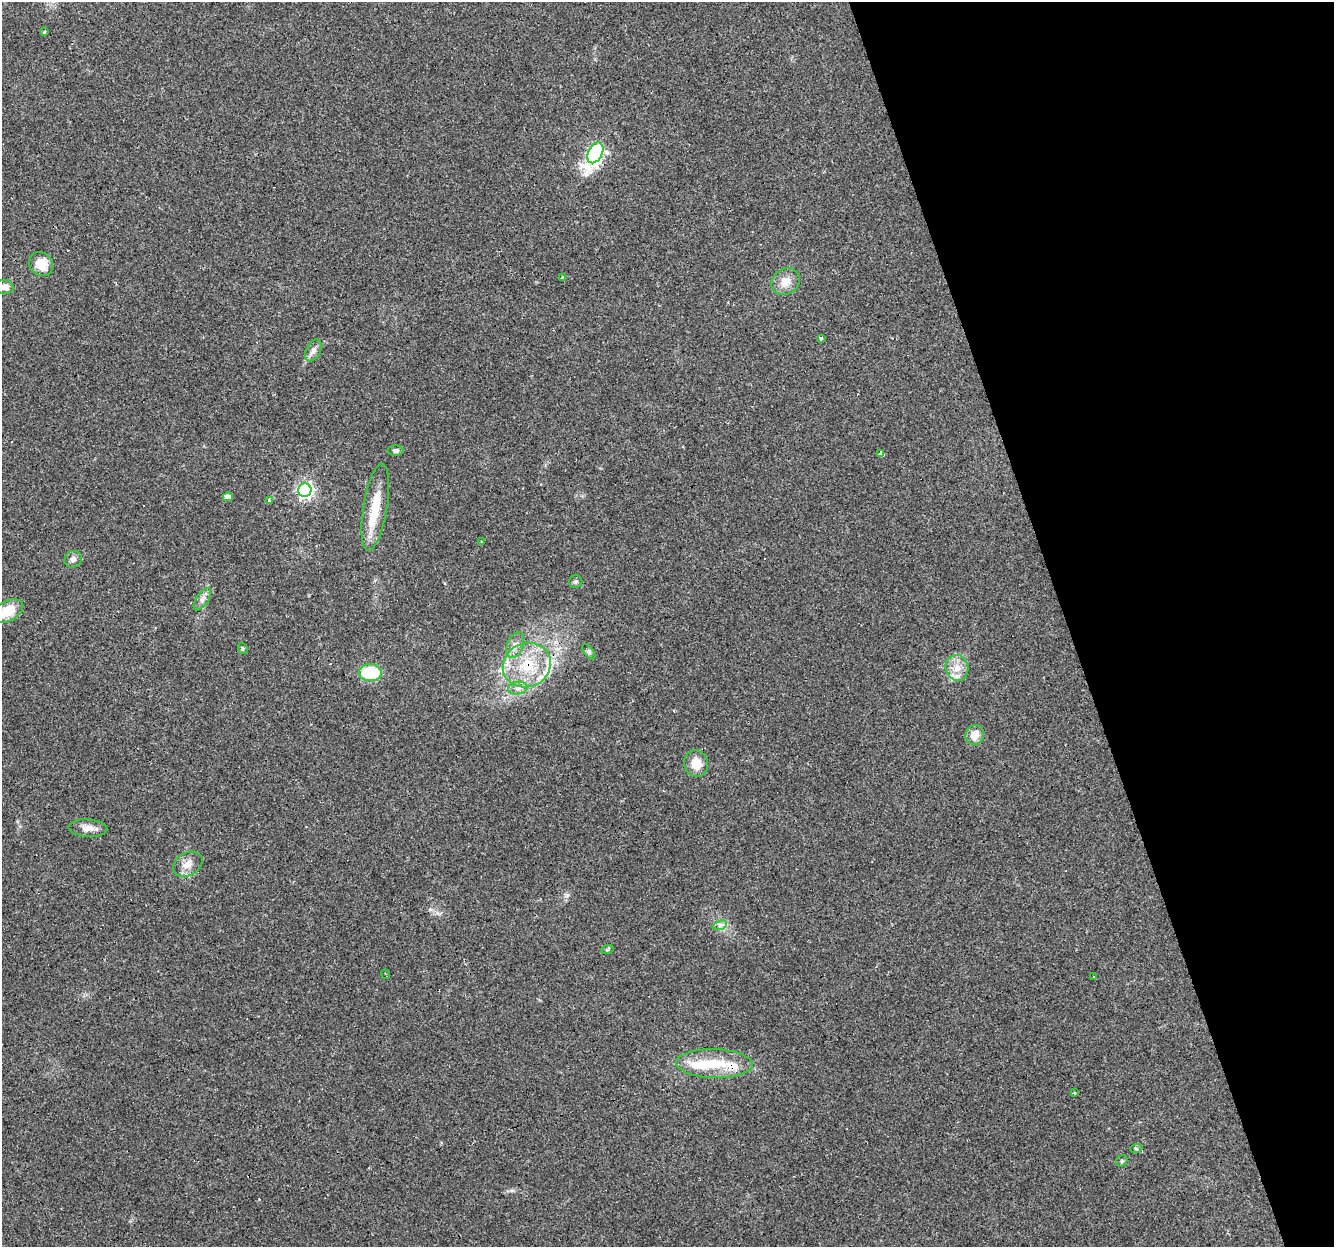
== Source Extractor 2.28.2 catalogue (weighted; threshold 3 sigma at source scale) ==
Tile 12 of 4 x 4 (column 4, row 3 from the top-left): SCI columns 3995-5326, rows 1302-2546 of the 5326 x 5145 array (HDU 1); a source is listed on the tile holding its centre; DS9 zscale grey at full resolution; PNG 1336 x 1249 px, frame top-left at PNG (2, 2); each listed source drawn as its Kron ellipse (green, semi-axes under 4 px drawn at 4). Shown black and unused: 20% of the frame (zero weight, under 3 of 4 exposures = <1% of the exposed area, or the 3 px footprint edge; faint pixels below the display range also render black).
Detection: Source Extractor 2.28.2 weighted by HDU 2 'WHT'; one run over the whole footprint, this tile lists its part. Background 0.0777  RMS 0.0052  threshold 0.0233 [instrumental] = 3 sigma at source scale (4.5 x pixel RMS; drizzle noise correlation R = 1.50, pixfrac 1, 0.0396/0.0396 arcsec/px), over >= 5 px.
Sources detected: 45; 4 cosmic-ray / hot-pixel residue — neither listed nor drawn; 3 inside a brighter listed object's ellipse — not listed separately; the other 38 listed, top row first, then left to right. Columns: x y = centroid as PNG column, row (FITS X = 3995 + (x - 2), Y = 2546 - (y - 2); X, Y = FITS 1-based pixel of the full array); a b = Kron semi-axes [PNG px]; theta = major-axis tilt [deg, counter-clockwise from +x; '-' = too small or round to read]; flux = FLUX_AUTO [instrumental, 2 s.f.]
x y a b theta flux
45 32 3 3 - 1.8
595 153 11 7 63 110
41 264 13 11 -47 8.8
563 277 3 3 - 1.8
786 282 15 12 35 6.1
5 287 9 7 -11 4.1
821 338 4 3 - 7.4
313 350 12 7 63 2.5
395 451 8 5 -1 1.3
881 454 3 3 - 32
305 490 7 6 - 140
228 497 5 4 - 3.3
270 500 3 3 - 4
375 507 44 12 81 17
482 542 3 3 - 0.65
73 559 9 8 - 2.1
576 582 7 6 - 1
202 599 13 6 56 2.4
8 611 16 10 28 11
515 645 13 8 69 3.4
243 648 5 4 - 0.77
589 652 9 4 -54 1.1
527 665 24 22 25 24
957 668 13 11 -73 6.2
370 673 11 8 -2 21
518 688 10 6 10 2.4
975 735 10 9 - 6.1
696 763 13 12 - 8.3
88 828 19 8 -4 4.5
188 864 16 11 32 5.1
720 925 7 4 18 1.4
607 950 6 4 19 0.65
385 974 5 2 - 0.71
1093 977 3 2 - 0.56
714 1063 38 14 -2 19
1074 1093 3 3 - 0.87
1136 1149 6 4 18 0.72
1122 1161 6 5 - 0.74
Overlapping masked pixels (flux is a lower limit): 2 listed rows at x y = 595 153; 527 665
Isophote crosses this tile's border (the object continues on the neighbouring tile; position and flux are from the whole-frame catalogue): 2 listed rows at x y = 5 287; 8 611